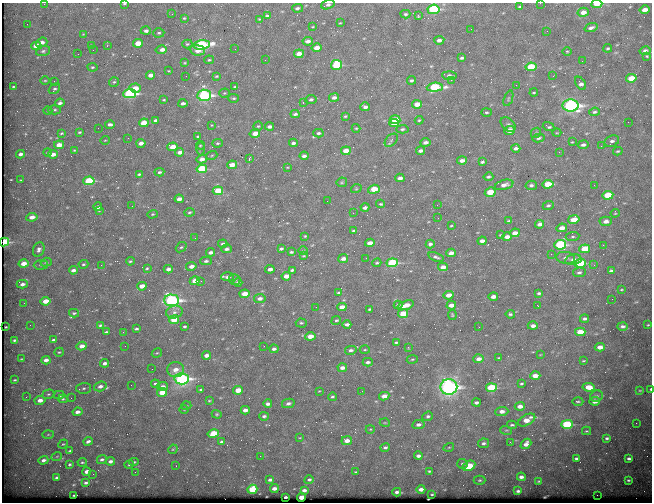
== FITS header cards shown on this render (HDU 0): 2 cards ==
NAXIS1  =                  650 / Width of table row in bytes
NAXIS2  =                  500 / Number of rows in table

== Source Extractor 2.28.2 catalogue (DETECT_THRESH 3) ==
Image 650 x 500 px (HDU 0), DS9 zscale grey, 1 PNG px = 1 image px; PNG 654 x 504 px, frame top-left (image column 1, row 500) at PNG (2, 3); each listed source drawn as its Kron ellipse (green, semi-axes under 4 px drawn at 4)
Background 664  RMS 3.5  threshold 10.5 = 3 sigma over >= 5 px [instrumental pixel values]
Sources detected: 420; all 420 listed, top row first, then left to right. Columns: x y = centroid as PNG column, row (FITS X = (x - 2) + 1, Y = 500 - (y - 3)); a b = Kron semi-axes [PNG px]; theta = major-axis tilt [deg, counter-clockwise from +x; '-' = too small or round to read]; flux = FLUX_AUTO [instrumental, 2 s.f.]
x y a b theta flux
540 3 2 2 - 420
44 4 2 2 - 150
124 4 3 2 - 250
597 4 5 3 - 2700
328 5 7 4 18 680
520 7 4 3 - 360
297 8 5 3 - 450
433 9 6 4 6 21000
645 10 5 4 - 1500
583 12 5 4 - 1700
172 14 3 2 - 550
405 14 5 4 - 380
267 16 4 3 - 380
418 16 4 4 - 250
184 18 4 4 - 280
259 19 2 2 - 150
340 23 3 3 - 170
27 24 2 2 - 150
313 27 3 2 - 180
591 28 6 4 20 720
471 29 2 2 - 190
146 31 5 4 - 670
547 31 2 2 - 130
159 33 5 4 - 370
83 34 4 3 - 170
439 40 5 4 - 870
308 41 5 4 - 810
42 42 6 4 21 1200
138 43 5 4 - 4100
187 44 5 4 - 320
91 45 4 3 - 170
202 45 8 4 8 27000
36 46 5 4 - 4100
107 46 3 2 - 150
317 48 5 4 - 1900
608 48 4 3 - 290
235 49 2 2 - 98
93 50 2 2 - 390
161 50 5 3 - 1800
197 50 8 5 -7 1800
43 51 7 4 15 490
567 51 5 3 - 220
645 51 5 4 - 670
78 54 2 2 - 100
299 54 5 3 - 1600
647 56 4 4 - 230
462 58 4 3 - 430
209 60 5 3 - 240
265 60 2 2 - 230
582 61 2 2 - 120
185 63 4 3 - 220
337 65 5 5 - 14000
92 67 5 4 - 320
531 67 5 4 - 8700
169 71 3 2 - 170
150 75 4 3 - 1300
449 75 7 4 -2 570
186 76 2 2 - 230
216 76 3 3 - 240
553 76 3 2 - 180
631 78 5 4 - 3700
411 80 4 4 - 450
451 80 2 2 - 910
45 81 5 3 - 210
54 81 2 2 - 130
114 82 5 5 - 370
580 83 7 4 -56 940
516 85 2 2 - 320
13 87 3 2 - 180
235 87 4 2 - 230
435 87 8 4 5 17000
135 88 5 4 - 3100
54 89 6 4 40 410
224 93 5 4 - 270
534 93 4 2 - 260
129 94 6 4 2 25000
204 95 7 5 5 37000
334 97 5 4 - 820
234 98 5 4 - 330
508 98 8 2 69 230
311 99 5 4 - 480
164 100 3 2 - 200
60 103 4 4 - 650
183 103 4 3 - 740
303 103 3 2 - 610
417 104 5 4 - 2400
571 105 8 6 -4 60000
365 107 5 4 - 700
55 110 6 4 2 380
48 111 4 3 - 190
486 112 5 3 - 290
595 112 5 4 - 440
295 114 4 3 - 480
345 116 3 3 - 260
156 120 4 3 - 480
395 120 5 4 - 4600
419 120 4 3 - 250
628 122 2 2 - 330
144 123 5 4 - 3900
394 123 5 4 - 4600
110 124 5 4 - 740
508 124 9 6 -41 570
212 125 4 3 - 160
258 126 5 4 - 280
269 127 4 3 - 790
549 127 6 3 -19 420
98 128 2 2 - 120
356 128 4 4 - 230
402 129 6 4 3 440
510 130 5 4 - 1800
80 132 3 2 - 290
62 133 3 2 - 280
255 133 5 4 - 1800
318 133 5 4 - 390
536 133 6 4 42 350
557 133 4 3 - 190
198 136 3 2 - 220
128 138 3 3 - 120
539 138 6 4 13 450
105 140 5 3 - 180
391 140 8 5 45 520
612 141 8 5 26 680
425 142 5 3 - 820
572 142 4 3 - 190
141 143 4 3 - 1300
217 143 5 4 - 310
293 143 4 3 - 590
59 145 5 4 - 2600
200 145 4 3 - 180
583 145 5 4 - 690
601 146 2 2 - 130
173 147 5 4 - 3600
200 148 7 4 -89 320
516 148 4 4 - 760
74 150 3 3 - 200
346 151 5 4 - 2300
420 151 4 3 - 740
618 151 5 3 - 290
47 152 4 3 - 250
180 152 4 3 - 1300
559 152 3 2 - 540
20 154 4 3 - 760
53 154 5 4 - 1400
212 155 5 3 - 230
304 156 4 4 - 710
202 159 5 4 - 1300
249 159 3 2 - 3900
462 160 5 3 - 1100
482 162 4 3 - 440
232 165 5 4 - 2400
287 167 3 2 - 170
202 169 5 4 - 14000
159 172 5 3 - 410
139 174 3 3 - 290
488 177 5 3 - 470
400 178 4 3 - 1000
20 180 3 2 - 180
89 181 6 4 4 12000
342 182 5 4 - 310
548 184 5 4 - 5200
504 185 9 5 15 1200
531 185 5 4 - 590
594 185 2 2 - 170
356 189 5 3 - 220
374 189 6 4 18 4800
218 191 5 4 - 6400
490 192 5 4 - 5100
608 195 5 4 - 6400
179 199 4 3 - 1300
327 201 2 2 - 220
381 204 4 3 - 300
437 205 2 2 - 360
132 206 2 2 - 200
548 206 5 4 - 420
98 207 4 3 - 980
365 207 4 3 - 830
99 211 4 2 - 140
189 212 5 4 - 320
353 213 3 2 - 250
615 213 4 4 - 220
152 214 5 4 - 280
32 217 5 4 - 1800
438 218 3 2 - 190
574 219 6 4 12 2900
509 221 4 3 - 440
606 221 6 4 3 1100
540 224 4 3 - 1100
452 225 3 2 - 370
562 228 5 4 - 1600
354 231 4 3 - 500
515 233 5 4 - 1700
501 235 3 2 - 270
305 236 3 3 - 230
507 237 5 3 - 1300
573 237 7 4 6 380
195 238 3 2 - 340
482 241 4 3 - 1000
4 242 5 4 - 13000
370 243 5 4 - 1500
223 244 5 3 - 480
430 244 4 4 - 560
560 245 6 5 - 25000
603 245 2 2 - 1100
181 247 6 4 40 380
39 249 7 5 67 760
227 249 5 4 - 640
281 249 4 3 - 390
585 249 5 4 - 6400
303 251 5 3 - 230
211 252 4 3 - 910
291 252 4 3 - 410
451 253 5 3 - 1200
551 254 2 2 - 1300
303 256 4 3 - 210
436 257 8 3 -19 520
366 258 2 2 - 120
566 258 9 6 -8 810
343 259 5 3 - 1100
573 260 8 5 11 1100
130 261 4 3 - 270
206 261 6 4 2 520
46 262 5 4 - 360
23 263 5 4 - 2100
377 263 4 3 - 310
392 263 5 4 - 20000
580 263 6 4 4 14000
83 264 5 3 - 310
41 265 7 4 3 600
101 265 2 2 - 760
594 265 4 3 - 240
191 266 5 4 - 1200
443 267 5 4 - 1400
147 268 4 3 - 270
168 269 4 3 - 1100
270 269 4 3 - 1000
73 270 4 3 - 860
292 270 4 3 - 440
611 271 4 3 - 540
579 272 6 5 - 480
286 276 5 4 - 2000
228 277 6 4 0 1000
235 280 6 5 - 460
195 281 5 4 - 2300
201 281 3 3 - 120
238 283 4 3 - 710
22 284 5 4 - 960
142 286 5 4 - 2200
621 290 4 2 - 210
339 293 4 3 - 320
539 293 4 3 - 370
245 294 5 4 - 3600
449 295 5 4 - 1700
493 297 4 3 - 1100
260 298 6 4 9 970
612 299 2 2 - 140
172 300 7 6 - 49000
46 301 5 4 - 3100
24 303 2 2 - 130
398 305 4 3 - 430
406 305 9 4 18 2300
451 305 5 3 - 1300
538 306 3 2 - 500
316 307 2 2 - 94
342 307 5 4 - 2200
369 309 3 2 - 290
174 312 8 6 15 960
74 313 5 4 - 320
403 314 5 4 - 4600
510 314 4 3 - 360
452 315 5 3 - 240
585 319 4 3 - 560
174 320 5 4 - 4500
336 320 5 4 - 380
301 323 5 4 - 350
347 324 4 3 - 740
30 325 2 2 - 160
100 325 3 3 - 360
648 325 3 2 - 200
184 326 3 3 - 350
533 326 5 3 - 950
623 326 5 4 - 620
6 327 3 2 - 210
479 327 2 2 - 110
136 329 4 2 - 360
106 332 3 2 - 280
123 332 2 2 - 470
580 332 5 4 - 5000
310 336 5 4 - 2100
15 340 4 3 - 440
53 340 4 3 - 620
396 342 3 3 - 290
82 346 5 4 - 1800
125 346 2 2 - 120
264 346 2 2 - 110
408 347 2 2 - 190
600 347 5 4 - 1600
274 349 4 3 - 610
351 350 6 4 13 690
365 350 5 3 - 270
59 352 5 4 - 290
157 353 5 3 - 220
206 355 4 3 - 1100
540 355 4 2 - 160
499 358 3 2 - 190
21 359 3 2 - 160
412 359 5 3 - 250
478 359 5 4 - 1200
46 360 4 3 - 1100
583 361 3 2 - 210
368 362 5 3 - 600
105 363 4 3 - 810
342 368 5 3 - 1000
152 369 3 2 - 170
176 370 8 7 - 1800
535 376 5 4 - 2200
182 379 7 5 3 43000
15 380 3 2 - 260
155 384 4 3 - 340
521 384 4 3 - 340
131 385 2 2 - 180
100 386 6 4 18 1100
163 387 5 4 - 890
449 387 8 8 - 78000
589 387 6 4 -10 3600
84 388 7 5 3 490
491 388 5 4 - 13000
651 389 3 2 - 340
201 390 4 3 - 330
238 390 5 4 - 3500
640 390 4 3 - 190
319 391 3 2 - 140
362 391 2 2 - 96
162 392 5 4 - 3800
48 394 6 4 18 330
59 395 5 3 - 540
384 396 5 4 - 1600
597 396 6 5 - 560
26 397 2 2 - 120
332 397 4 3 - 330
71 398 2 2 - 98
63 399 5 4 - 300
40 400 5 4 - 1700
209 401 3 2 - 200
578 401 5 3 - 300
595 401 5 4 - 1700
476 402 4 3 - 600
288 403 6 4 13 640
268 404 4 3 - 860
186 406 5 3 - 190
520 406 5 4 - 1600
184 409 4 3 - 180
245 410 4 3 - 1200
77 412 5 4 - 1100
502 412 6 4 4 1300
217 414 5 4 - 270
264 416 4 3 - 480
428 416 5 4 - 470
527 420 9 5 29 2800
385 423 5 3 - 200
636 423 3 2 - 170
567 424 6 4 1 16000
418 425 6 4 8 780
512 425 5 3 - 360
370 429 4 3 - 190
506 430 6 3 -16 320
586 431 4 3 - 240
213 433 6 4 13 6900
48 434 6 4 2 270
300 438 3 2 - 160
607 438 3 3 - 400
88 441 4 3 - 610
347 441 5 4 - 1400
221 442 4 3 - 390
510 442 3 2 - 340
483 443 5 5 - 510
63 444 5 3 - 220
526 444 6 4 42 1300
385 447 5 4 - 520
449 447 5 3 - 220
173 449 5 4 - 250
70 451 4 3 - 270
57 456 5 3 - 220
260 456 2 2 - 1400
418 456 4 3 - 740
576 458 3 3 - 460
102 459 5 4 - 520
629 459 4 3 - 510
43 460 5 3 - 810
110 461 4 3 - 770
82 462 4 3 - 230
134 462 5 4 - 350
70 464 3 3 - 330
463 464 5 5 - 420
129 465 5 3 - 250
176 466 3 2 - 240
469 466 7 5 29 4300
429 471 3 3 - 230
87 472 4 3 - 1500
135 472 2 2 - 150
356 472 3 2 - 220
93 474 3 2 - 280
521 477 4 3 - 780
57 478 4 3 - 440
270 480 4 3 - 540
309 480 4 4 - 460
480 480 6 4 0 350
628 480 3 3 - 300
539 481 2 2 - 190
86 483 4 3 - 510
252 489 5 4 - 6000
274 489 4 3 - 1000
421 489 4 3 - 1100
304 490 4 3 - 670
518 491 4 3 - 460
397 492 4 3 - 590
432 494 3 2 - 190
74 495 3 2 - 190
597 495 2 2 - 1800
285 497 3 3 - 400
301 497 4 3 - 2500
At the frame edge (FLAGS 8, measured only in part): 7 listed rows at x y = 540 3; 44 4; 124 4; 597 4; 328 5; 4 242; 651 389